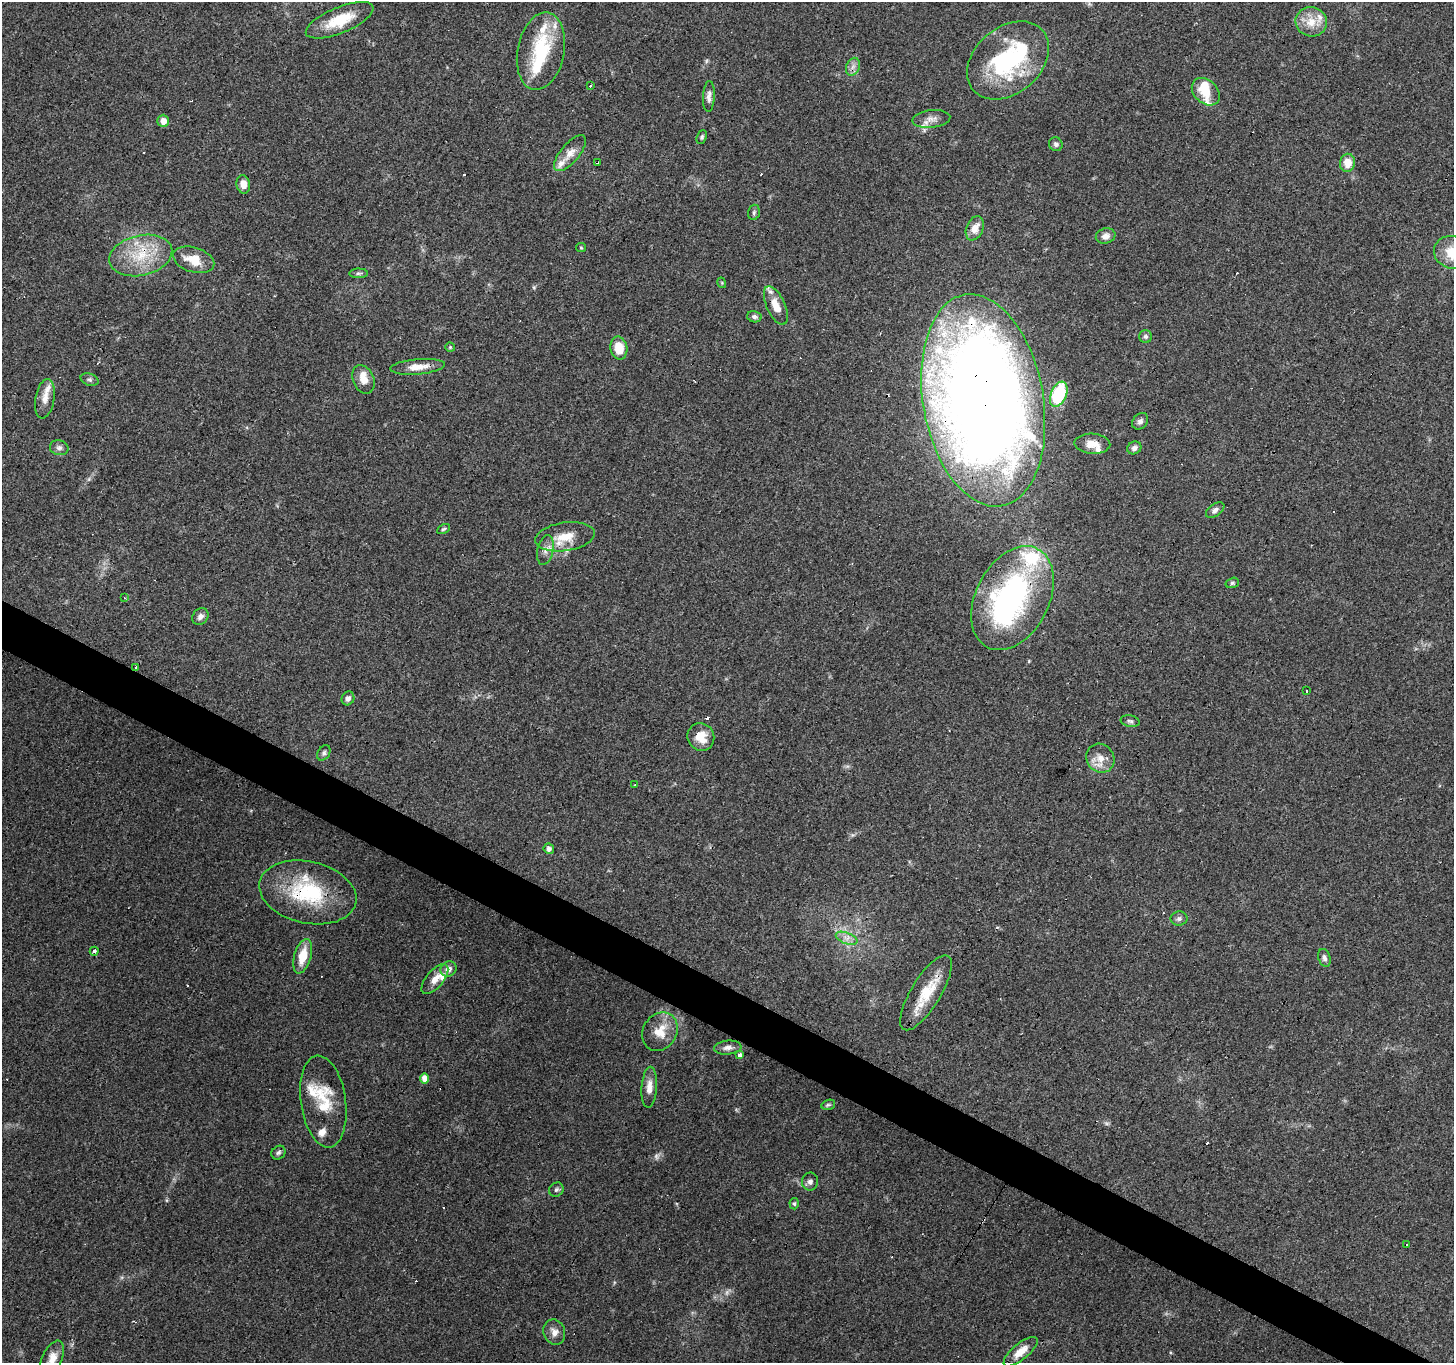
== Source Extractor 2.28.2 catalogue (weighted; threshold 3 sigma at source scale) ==
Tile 6 of 4 x 4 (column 2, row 2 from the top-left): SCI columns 1457-2908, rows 2983-4343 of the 5812 x 5898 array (HDU 1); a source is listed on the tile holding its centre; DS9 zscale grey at full resolution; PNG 1456 x 1365 px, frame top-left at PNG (2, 2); each listed source drawn as its Kron ellipse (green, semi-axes under 4 px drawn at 4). Shown black and unused: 3% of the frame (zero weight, under 3 of 4 exposures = <1% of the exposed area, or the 3 px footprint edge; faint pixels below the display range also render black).
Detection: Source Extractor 2.28.2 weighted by HDU 2 'WHT'; one run over the whole footprint, this tile lists its part. Background 0.0596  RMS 0.0053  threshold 0.0237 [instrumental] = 3 sigma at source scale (4.5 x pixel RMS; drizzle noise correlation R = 1.50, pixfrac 1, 0.0396/0.0396 arcsec/px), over >= 5 px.
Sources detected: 116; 2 too faint to see at this stretch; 3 inside a brighter object's white glare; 16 cosmic-ray / hot-pixel residue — neither listed nor drawn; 14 inside a brighter listed object's ellipse — not listed separately; the other 81 listed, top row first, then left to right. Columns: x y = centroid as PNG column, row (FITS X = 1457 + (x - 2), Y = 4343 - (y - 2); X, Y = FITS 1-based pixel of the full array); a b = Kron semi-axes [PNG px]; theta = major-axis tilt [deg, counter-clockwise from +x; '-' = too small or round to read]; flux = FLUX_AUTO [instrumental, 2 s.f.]
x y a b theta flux
340 20 36 13 22 18
1311 22 16 14 -12 8.7
541 51 39 23 79 33
1008 60 46 33 41 65
853 67 9 6 69 2.5
591 85 3 3 - 1.8
1206 92 16 11 -43 12
709 96 15 6 87 2.6
931 119 19 9 6 4.4
163 121 6 6 - 4.3
702 137 7 5 68 1
1056 144 7 6 - 1.3
570 153 22 9 50 5.3
597 162 3 3 - 3
1348 163 9 7 81 7.3
243 184 9 6 -79 4.2
754 212 8 5 75 1.1
975 228 12 8 68 5.5
1106 236 10 7 16 3.3
581 248 5 4 - 0.6
1452 252 19 16 -19 12
141 255 32 20 13 23
194 260 21 12 -17 10
359 273 9 4 2 1.2
722 283 5 3 - 0.5
776 305 21 9 -66 8.4
754 317 7 5 -12 1.7
1146 336 6 6 - 1.2
450 347 5 5 - 0.65
619 348 11 8 -79 9.9
418 367 27 7 5 6.6
363 379 15 10 -67 6.2
90 380 9 6 -17 1.3
1059 394 13 7 67 34
45 399 20 9 80 5.3
983 400 107 60 -80 980
1140 421 9 7 48 1.9
1092 444 18 10 -3 5.8
59 448 9 7 -13 1.9
1134 448 7 6 - 2
1215 510 10 6 36 2.1
444 529 7 4 27 0.84
565 537 30 14 8 12
545 550 15 8 78 3.6
1232 583 7 5 15 0.94
124 598 3 3 - 0.65
1013 598 55 36 63 130
200 616 9 7 49 2.4
136 668 4 3 - 12
1307 691 3 2 - 0.7
348 698 7 6 - 1.9
1130 721 9 5 -13 1.3
701 737 14 13 - 7.9
324 753 8 6 55 1.3
1100 758 15 13 -53 6.5
635 785 3 2 - 0.45
549 849 5 5 - 2.3
308 892 49 31 -12 45
1179 918 8 7 - 1.8
847 938 11 5 -21 2.9
94 951 4 3 - 4
303 956 18 8 74 11
1324 958 9 6 -73 1.7
448 969 8 7 - 3.1
435 979 18 8 50 5.1
926 993 43 15 59 18
660 1032 20 17 58 11
728 1048 14 7 6 2.8
740 1054 4 3 - 3.1
425 1079 5 4 - 5.2
649 1087 20 7 86 5.1
323 1101 46 22 -82 22
828 1105 7 5 16 0.9
278 1153 7 6 - 1.2
810 1182 9 8 - 2
556 1190 7 6 - 1.3
794 1204 6 4 -87 0.84
1406 1244 3 3 - 1.4
554 1332 13 10 -71 3.9
1021 1352 21 8 39 6.2
52 1359 19 10 66 5.8
Overlapping masked pixels (flux is a lower limit): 9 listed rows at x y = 1008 60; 597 162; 1348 163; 141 255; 776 305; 983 400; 1013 598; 136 668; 308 892
Isophote crosses this tile's border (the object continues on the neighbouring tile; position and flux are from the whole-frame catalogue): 3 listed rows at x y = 1008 60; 1452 252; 52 1359